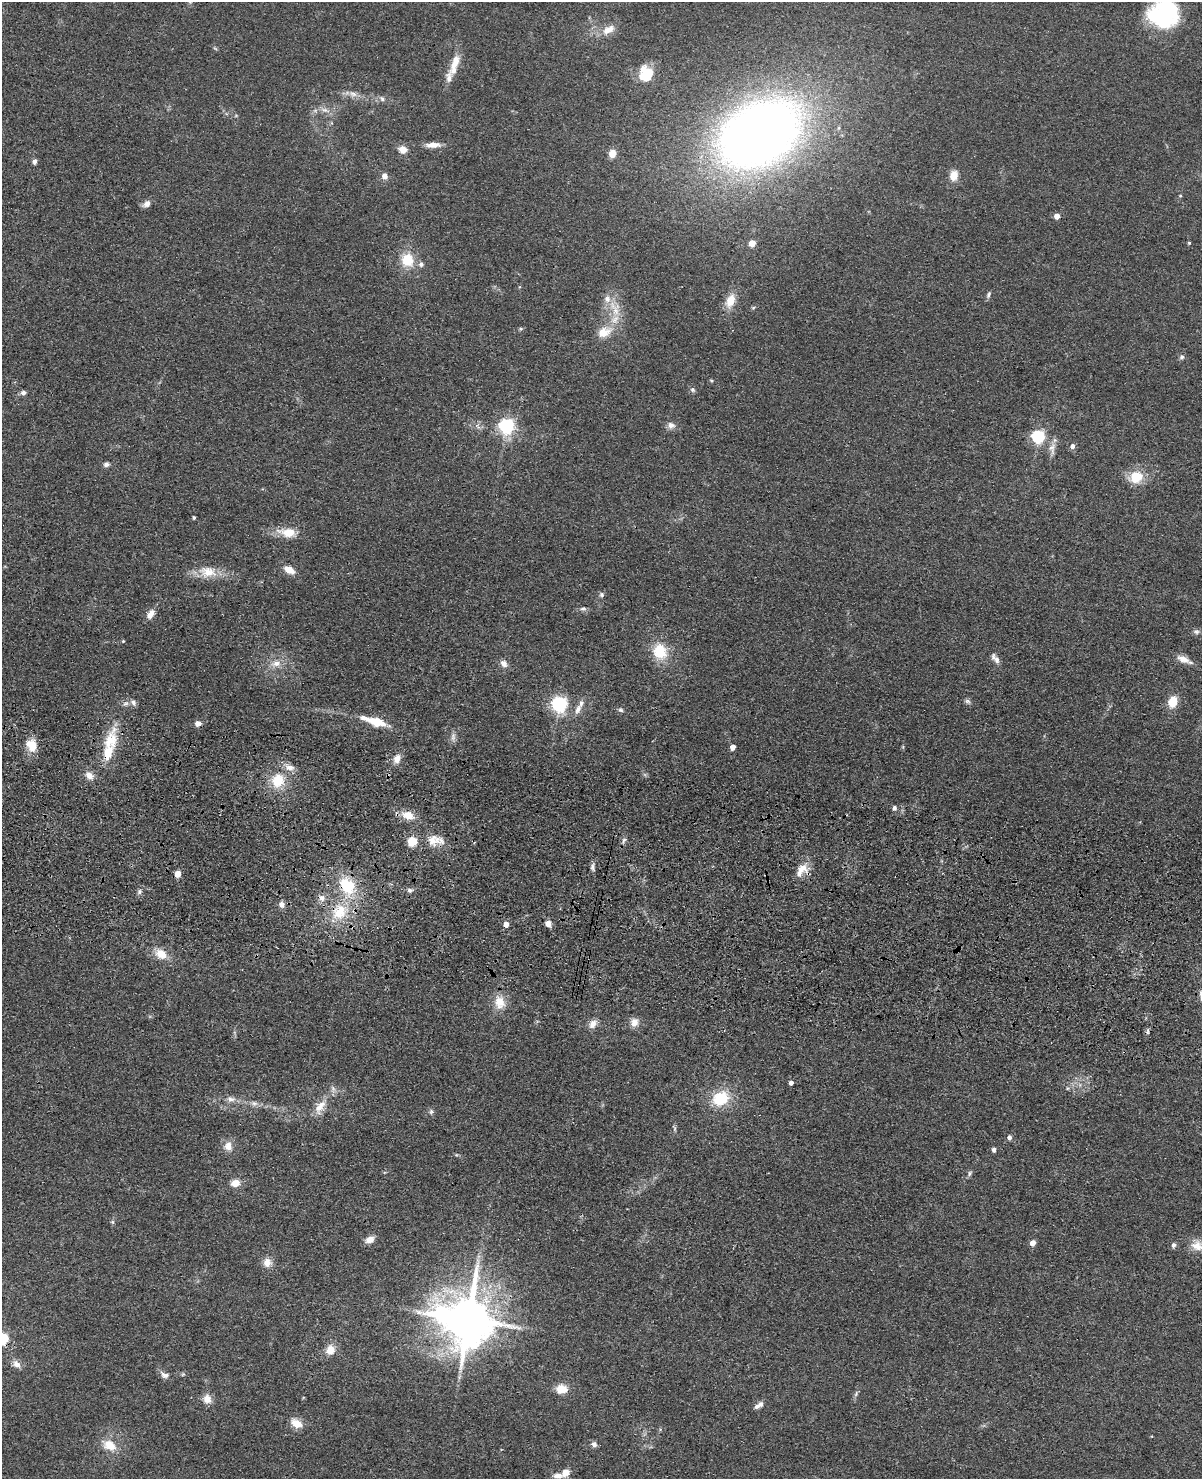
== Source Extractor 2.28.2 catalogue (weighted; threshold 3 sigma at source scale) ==
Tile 7 of 4 x 3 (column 3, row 2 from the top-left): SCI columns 2431-3630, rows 1827-3303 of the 4860 x 5015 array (HDU 1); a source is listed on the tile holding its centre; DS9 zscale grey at full resolution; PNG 1204 x 1481 px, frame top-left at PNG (2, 2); no overlay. Shown black and unused: <1% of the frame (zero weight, under 3 of 4 exposures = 6% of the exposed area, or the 3 px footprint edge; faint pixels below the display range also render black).
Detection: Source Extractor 2.28.2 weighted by HDU 2 'WHT'; one run over the whole footprint, this tile lists its part. Background 0.0673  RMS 0.0078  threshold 0.0353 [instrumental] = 3 sigma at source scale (4.5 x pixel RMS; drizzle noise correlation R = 1.50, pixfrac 1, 0.05/0.05 arcsec/px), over >= 5 px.
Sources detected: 136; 1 too faint to see at this stretch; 1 inside a brighter object's white glare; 1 cosmic-ray / hot-pixel residue — not listed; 10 inside a brighter listed object's ellipse — not listed separately; the other 123 listed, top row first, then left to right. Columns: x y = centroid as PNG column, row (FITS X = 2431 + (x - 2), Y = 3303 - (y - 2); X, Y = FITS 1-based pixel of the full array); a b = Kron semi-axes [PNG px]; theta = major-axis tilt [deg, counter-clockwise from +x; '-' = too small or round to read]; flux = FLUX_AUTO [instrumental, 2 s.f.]
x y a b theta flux
1161 18 31 20 -29 77
608 30 19 11 31 9.8
455 62 25 10 68 12
646 74 17 15 87 23
353 94 12 7 -30 4.4
382 99 8 5 -71 1.9
325 110 14 6 -19 4.8
759 134 76 51 29 810
433 145 20 7 2 6.8
403 150 7 6 - 9.3
612 154 9 8 - 6.7
34 162 6 5 - 2.7
954 175 11 9 77 9.4
385 176 7 6 - 4.5
1180 195 5 3 - 0.74
147 204 10 7 36 4.6
1057 216 4 4 - 8.4
752 243 5 4 - 12
1189 243 4 4 - 0.98
407 260 16 15 - 20
988 294 9 5 67 1.9
730 301 17 10 68 13
615 308 26 14 -66 17
521 329 6 4 -19 1
604 332 20 12 23 14
1182 357 6 6 - 2
711 380 5 3 - 0.9
692 390 8 5 -41 1.7
23 393 7 5 9 2.8
671 425 10 9 - 4.2
507 426 6 6 - 230
1038 437 6 6 - 140
1072 446 5 5 - 3.9
1052 449 18 8 -90 6.2
106 464 7 6 - 2.8
1136 477 12 10 19 23
194 517 3 3 - 1.4
288 532 24 11 -6 15
289 570 10 6 -29 10
208 572 25 15 -4 17
601 595 7 6 - 1.8
583 609 9 5 0 2.2
150 614 13 7 54 6.2
1196 632 9 6 -1 2.3
123 641 4 4 - 0.76
660 651 19 16 -65 24
995 658 16 7 -50 4.4
1183 659 19 8 -24 7.2
276 663 15 8 9 7.1
504 663 10 7 -52 4.4
967 701 9 6 -38 2.1
133 702 9 7 -65 3
1173 702 12 9 71 14
126 703 9 7 33 2.6
559 704 6 6 - 240
578 709 15 8 67 5.3
621 710 7 5 -30 1.6
364 718 11 6 -16 4.7
377 722 11 5 -17 42
198 723 6 5 - 4.9
110 741 35 18 67 27
32 745 14 10 -57 15
733 747 5 4 - 6.8
397 759 11 8 69 6.4
290 767 13 8 -8 5.6
89 776 12 9 -32 6
278 781 18 16 69 21
894 808 7 5 -82 2.2
408 815 14 9 -16 12
432 840 16 13 82 9.7
624 840 8 5 60 1.9
412 841 10 9 - 13
592 867 11 5 -86 2.5
802 868 20 12 -28 11
178 874 5 4 - 13
347 886 28 20 -56 37
410 890 8 6 -5 2.4
139 892 7 6 - 2.3
322 898 9 8 - 4.7
282 905 8 7 - 4
339 912 24 22 56 33
548 923 6 6 - 5.8
506 924 4 4 - 7.5
161 954 15 11 -33 12
499 1002 20 14 -83 13
634 1022 12 10 66 6.2
593 1024 13 9 54 5.5
791 1083 4 4 - 3.4
1068 1088 5 5 - 1.2
231 1099 14 7 -10 4.8
720 1099 19 15 27 30
254 1103 9 7 -12 3.3
320 1107 22 12 59 12
431 1112 8 6 40 2
675 1129 7 4 89 1.4
1009 1138 7 5 -87 2.3
228 1146 11 9 -81 7.4
994 1150 4 4 - 3.1
456 1155 6 3 17 0.91
969 1173 8 5 62 1.8
235 1183 10 8 8 7.5
112 1222 6 5 - 1.3
370 1240 10 7 27 6.3
1033 1243 5 4 - 7.8
1174 1245 7 5 70 2.4
1197 1246 17 13 -18 10
267 1262 11 10 - 7.1
468 1319 15 15 - 4100
2 1339 6 5 - 87
330 1350 12 10 67 9.6
16 1364 11 8 -38 4.8
183 1374 6 4 44 1.1
165 1375 12 8 -22 3.9
459 1377 7 4 72 1.6
561 1389 11 9 1 12
856 1394 10 4 64 1.9
207 1399 11 10 - 7.2
761 1404 9 7 18 3.2
296 1423 14 9 -29 9.6
594 1444 7 7 - 2.9
109 1445 18 12 -29 14
566 1473 8 7 - 6.7
558 1476 12 7 -1 4.9
Overlapping masked pixels (flux is a lower limit): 5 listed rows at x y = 802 868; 347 886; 339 912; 468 1319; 2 1339
Isophote crosses this tile's border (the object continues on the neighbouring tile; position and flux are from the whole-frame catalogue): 3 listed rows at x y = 1161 18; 1197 1246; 2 1339